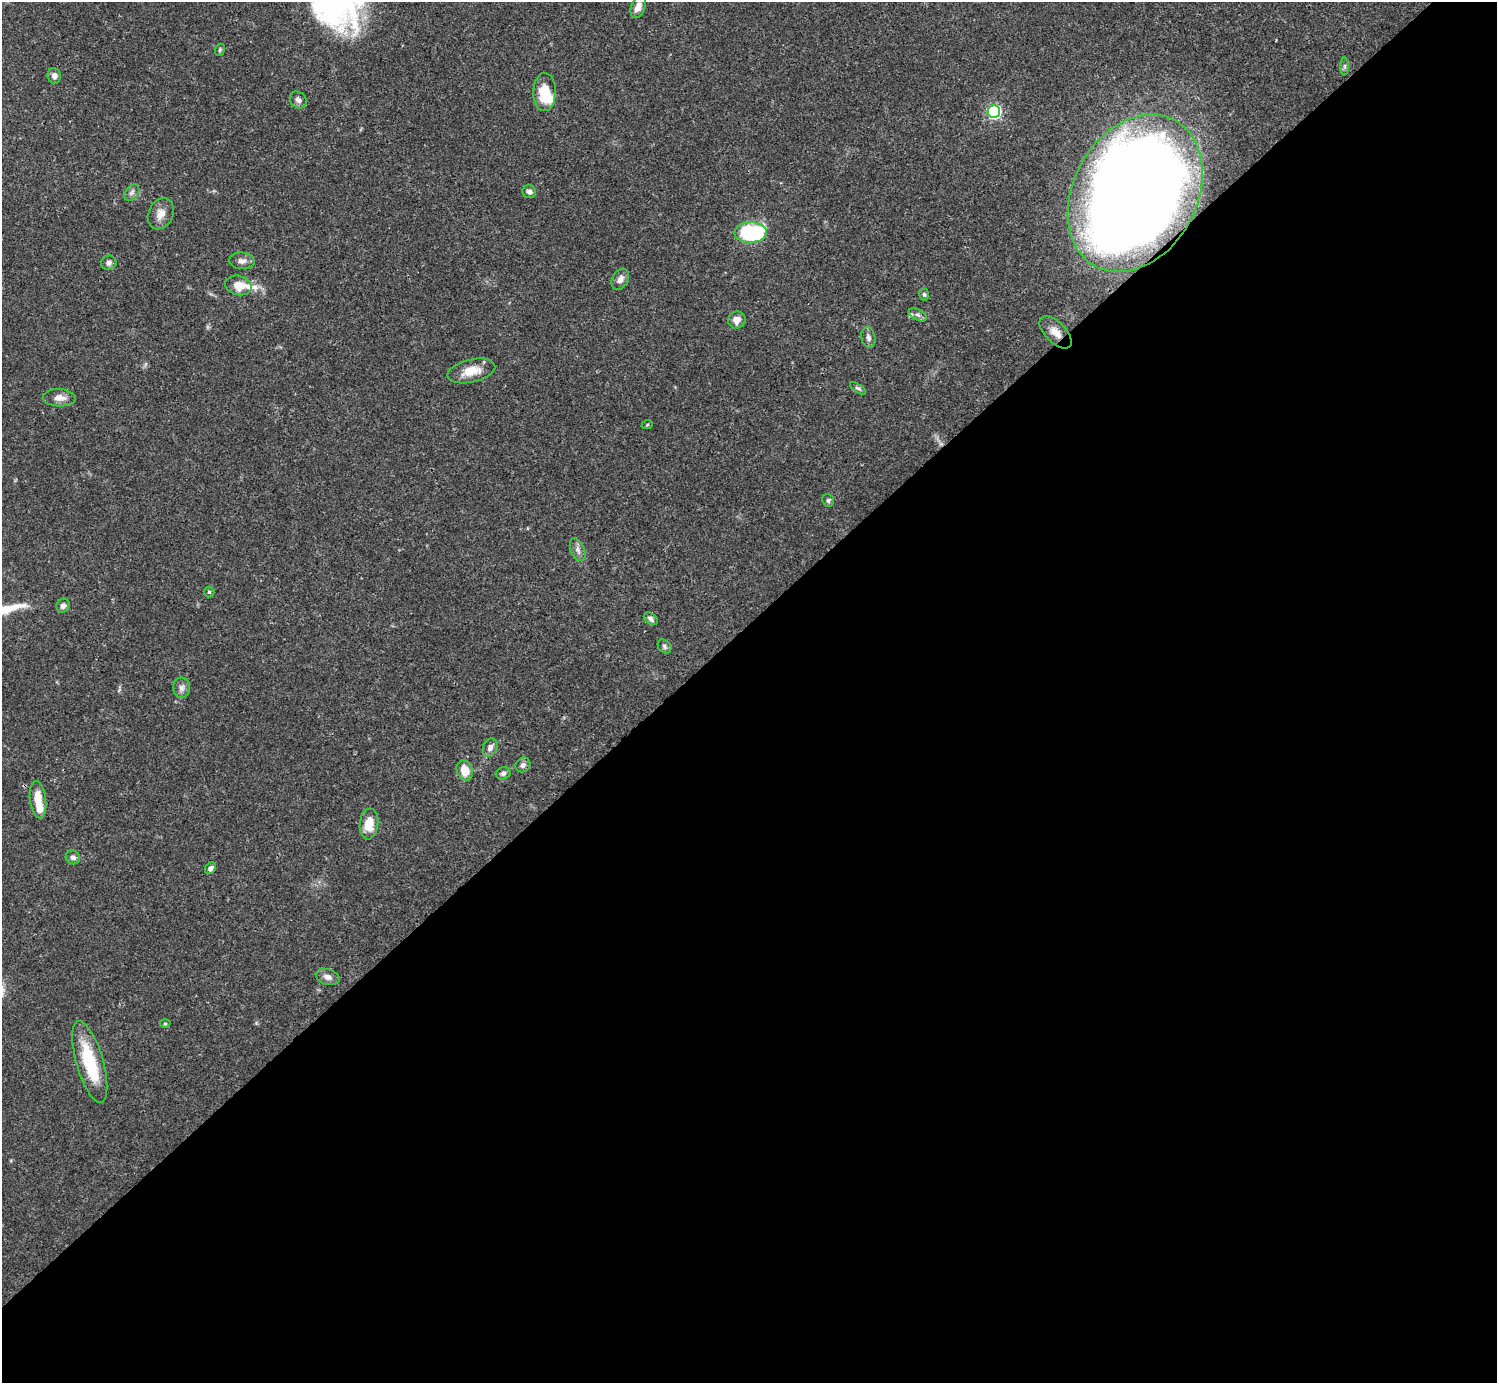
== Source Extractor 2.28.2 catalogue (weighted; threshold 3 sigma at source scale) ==
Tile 15 of 4 x 4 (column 3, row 4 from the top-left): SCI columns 2990-4484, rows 158-1538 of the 5982 x 5981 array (HDU 1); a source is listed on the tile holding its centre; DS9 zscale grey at full resolution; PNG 1499 x 1385 px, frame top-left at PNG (2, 2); each listed source drawn as its Kron ellipse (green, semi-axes under 4 px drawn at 4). Shown black and unused: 55% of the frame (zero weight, under 3 of 4 exposures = <1% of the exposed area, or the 3 px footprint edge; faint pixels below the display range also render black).
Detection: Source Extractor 2.28.2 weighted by HDU 2 'WHT'; one run over the whole footprint, this tile lists its part. Background 0.041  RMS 0.0027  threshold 0.012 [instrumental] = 3 sigma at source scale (4.5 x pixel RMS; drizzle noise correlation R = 1.50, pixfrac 1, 0.05/0.05 arcsec/px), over >= 5 px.
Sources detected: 48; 2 inside a brighter object's white glare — neither listed nor drawn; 3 inside a brighter listed object's ellipse — not listed separately; the other 43 listed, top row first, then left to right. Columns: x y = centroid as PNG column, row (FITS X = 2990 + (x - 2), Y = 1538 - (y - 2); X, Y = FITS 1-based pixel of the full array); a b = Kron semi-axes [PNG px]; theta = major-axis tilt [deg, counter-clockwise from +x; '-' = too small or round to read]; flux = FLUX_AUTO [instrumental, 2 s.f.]
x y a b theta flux
638 7 12 7 68 2.2
220 50 6 4 70 0.4
1345 66 9 4 89 0.6
54 76 8 6 -84 1.3
545 92 19 11 88 7.1
298 100 9 7 -45 1.1
994 112 6 6 - 52
529 192 7 6 - 0.94
132 193 9 6 50 0.85
1135 193 83 62 61 560
161 214 16 12 63 2.7
750 233 16 10 1 27
242 261 13 8 -4 1.5
109 263 7 7 - 0.9
620 279 11 8 61 1.5
238 285 13 9 -15 4.1
924 294 6 4 -74 0.49
918 315 10 5 -27 0.79
737 320 9 8 - 1.9
1056 332 20 10 -45 3.4
868 338 10 7 -78 1
471 371 24 11 13 4.9
858 388 9 4 -33 0.51
59 398 16 9 -2 2.1
647 425 6 3 19 0.27
828 500 6 5 - 0.55
578 550 12 6 -67 1.2
209 592 5 5 - 0.46
63 606 7 6 - 1.1
651 619 8 5 -38 0.83
664 646 8 6 -48 0.66
182 688 10 8 89 1.3
490 748 9 7 67 1.3
523 765 8 7 - 0.98
465 770 10 7 -70 3.8
503 773 7 6 - 0.68
38 800 19 8 -83 4.6
369 824 15 9 83 4.9
73 857 7 6 - 0.96
210 868 6 5 - 0.97
328 977 12 7 -17 1.5
165 1024 5 3 - 0.28
90 1062 42 13 -74 14
Overlapping masked pixels (flux is a lower limit): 2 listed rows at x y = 1135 193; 1056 332